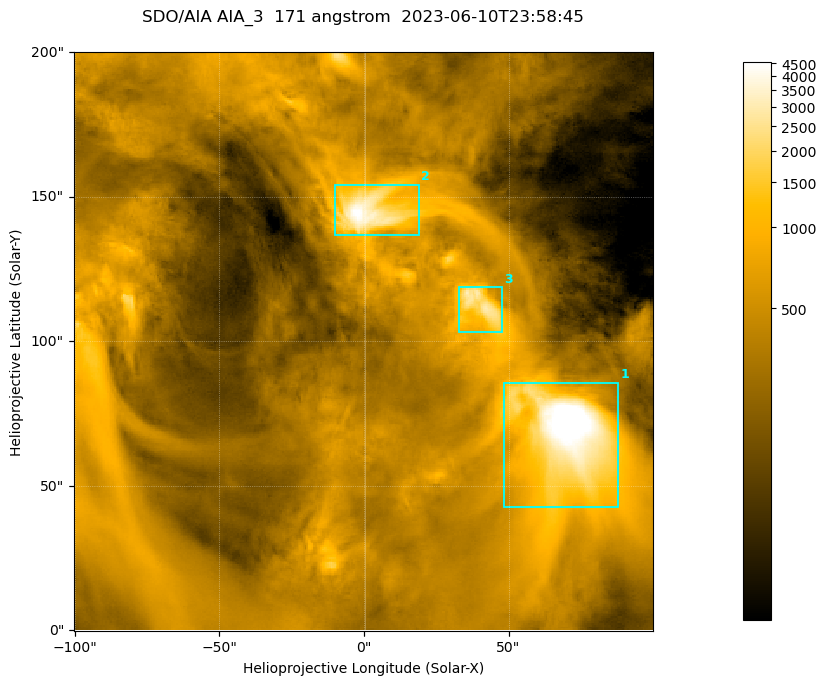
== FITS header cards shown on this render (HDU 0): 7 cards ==
TELESCOP= 'SDO/AIA '
INSTRUME= 'AIA_3   '
WAVELNTH=                  171
WAVEUNIT= 'angstrom'
DATE-OBS= '2023-06-10T23:58:45.351'
CTYPE1  = 'HPLN-TAN'
CTYPE2  = 'HPLT-TAN'

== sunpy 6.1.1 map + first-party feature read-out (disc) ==
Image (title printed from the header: SDO/AIA AIA_3  171 angstrom  2023-06-10T23:58:45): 334 x 334 px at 0.599 arcsec/px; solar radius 945 arcsec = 1577 px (partial field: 1.4% of the solar disc is inside the frame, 100% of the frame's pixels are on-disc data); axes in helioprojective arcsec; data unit not stated in the header (colour bar unlabelled)
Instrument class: DISC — disc imager (sunpy class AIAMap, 171 A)
Bright regions (active regions / flare kernels): reference = the on-disc median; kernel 3 px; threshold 5 sigma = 1108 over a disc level ~360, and >= 1.15x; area >= 111 px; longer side >= 4 px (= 2.4 arcsec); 3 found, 3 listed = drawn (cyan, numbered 1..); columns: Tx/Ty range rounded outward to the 2 arcsec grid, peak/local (2 s.f.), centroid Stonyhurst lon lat
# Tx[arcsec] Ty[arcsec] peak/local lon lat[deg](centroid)
1 48..88 42..86 18 +4 +4
2 -10..20 136..154 13 +0 +9
3 32..48 102..120 8 +2 +7